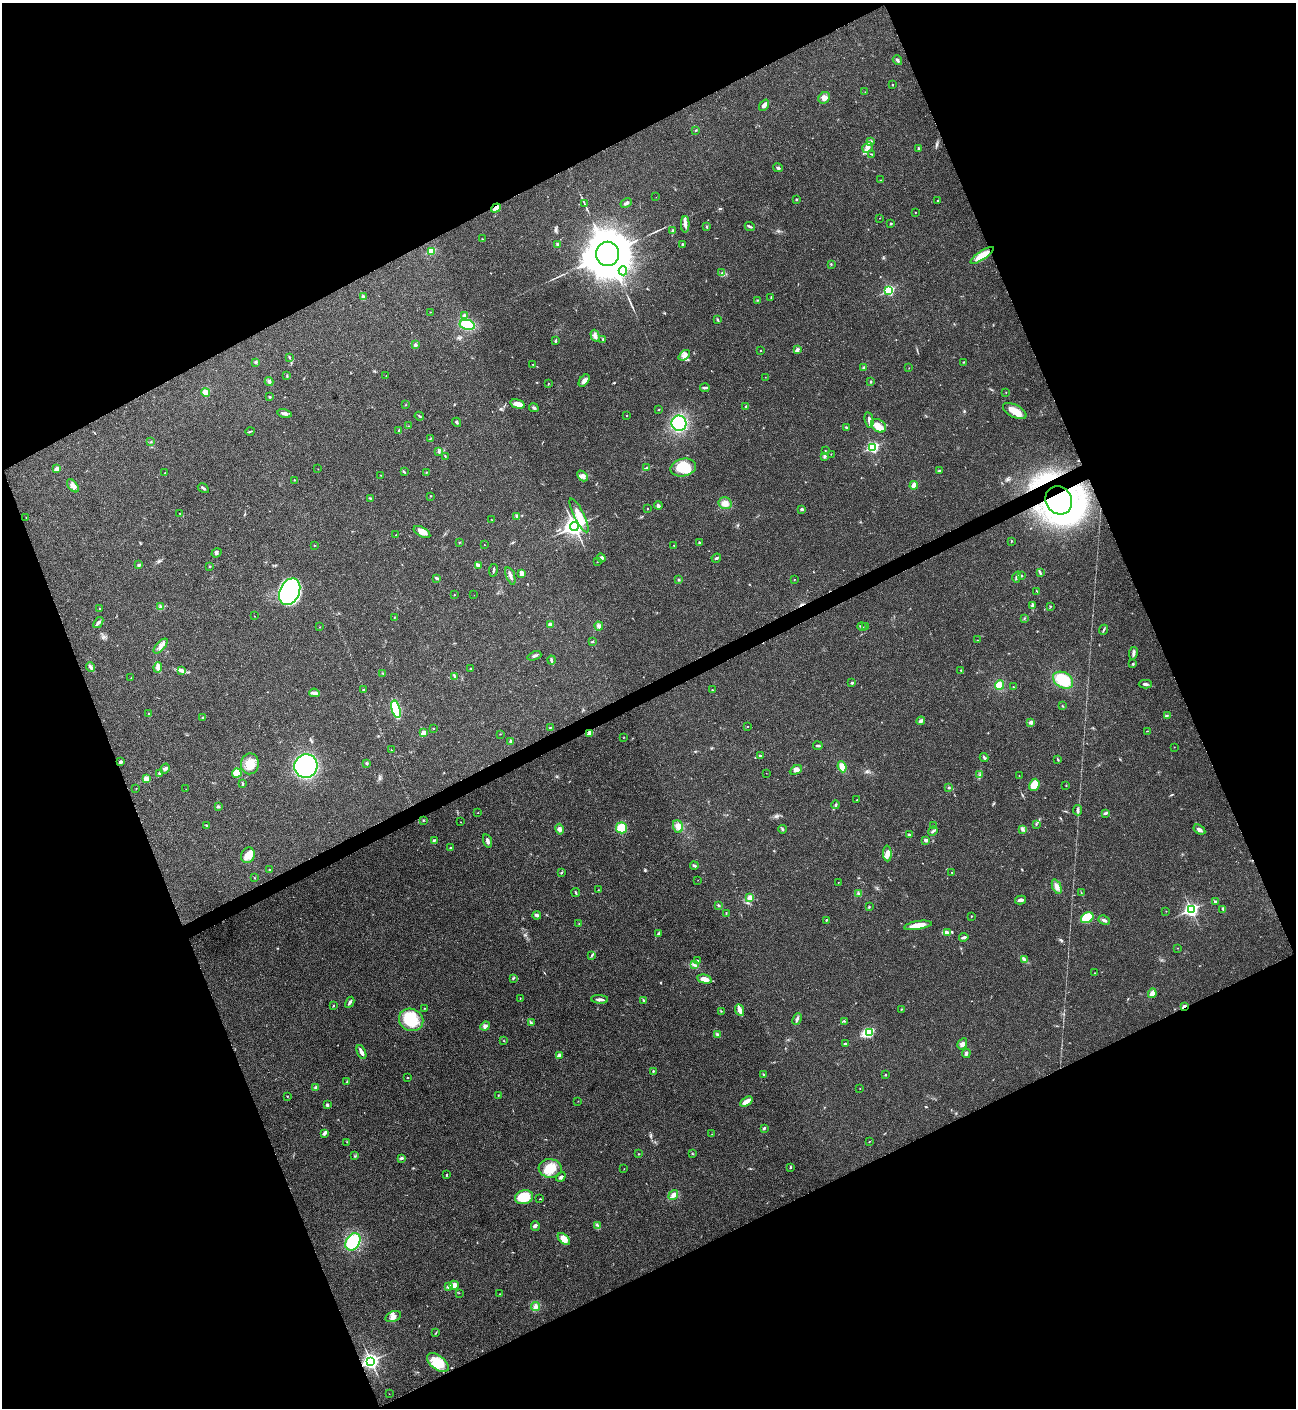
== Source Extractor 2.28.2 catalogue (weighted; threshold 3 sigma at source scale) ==
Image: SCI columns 288-5462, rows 2-5623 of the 5618 x 5629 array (HDU 1 of 3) = the unmasked area's bounding box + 8 px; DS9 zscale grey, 4 x 4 block average (1 PNG px = mean of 4 x 4 image px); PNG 1298 x 1410 px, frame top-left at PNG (2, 3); each listed source drawn as its Kron ellipse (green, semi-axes under 4 px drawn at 4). Shown black and unused: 44% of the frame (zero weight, under 3 of 4 exposures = <1% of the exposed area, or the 3 px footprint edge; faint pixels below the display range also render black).
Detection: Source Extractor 2.28.2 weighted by HDU 2 'WHT'. Background 0.021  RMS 0.0041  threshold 0.0186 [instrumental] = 3 sigma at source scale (4.5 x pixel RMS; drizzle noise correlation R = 1.50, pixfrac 1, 0.05/0.05 arcsec/px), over >= 5 px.
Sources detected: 369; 1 inside a brighter object's white glare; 2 cosmic-ray / hot-pixel residue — neither listed nor drawn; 4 coinciding with a brighter row at this scale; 7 inside a brighter listed object's ellipse — not listed separately; the other 355 listed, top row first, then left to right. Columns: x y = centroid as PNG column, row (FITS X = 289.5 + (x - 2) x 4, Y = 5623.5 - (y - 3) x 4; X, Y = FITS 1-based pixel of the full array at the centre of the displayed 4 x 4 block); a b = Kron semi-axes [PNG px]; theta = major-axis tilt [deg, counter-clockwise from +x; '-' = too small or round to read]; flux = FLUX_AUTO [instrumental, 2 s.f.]
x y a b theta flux
897 60 5 2 - 3.9
892 85 2 2 - 1.9
865 92 2 2 - 0.64
824 98 6 5 - 13
764 105 6 2 55 12
696 130 2 2 - 1.4
871 141 3 2 - 2.1
867 147 6 4 41 9.8
918 148 3 2 - 2.6
871 154 3 2 - 2
778 168 5 3 - 3.8
880 180 2 2 - 0.64
656 197 2 2 - 0.43
796 199 3 2 - 1.7
937 200 2 2 - 2
584 203 3 2 - 1
626 203 6 2 28 6.3
496 208 5 2 - 12
916 212 2 2 - 1.1
880 218 2 2 - 0.65
685 224 8 3 90 10
891 224 2 2 - 1.6
706 226 3 2 - 1.6
750 226 5 2 - 3.8
673 231 2 2 - 4.3
482 239 3 2 - 1.1
557 244 3 2 - 2.8
682 244 2 2 - 2
431 251 2 2 - 99
607 254 12 11 - 11000
982 255 13 4 34 35
831 264 3 2 - 1.6
623 271 4 3 - 6.3
722 273 2 2 - 1
889 291 3 2 - 250
363 297 3 3 - 4.5
771 298 2 2 - 1.6
757 300 2 2 - 0.83
430 312 2 2 - 0.85
464 316 3 3 - 8.3
717 320 3 2 - 1.8
467 325 8 5 -12 74
595 336 6 4 -74 7.6
603 339 2 2 - 1.9
556 341 4 2 - 2.7
415 345 3 3 - 4.2
760 350 2 2 - 0.94
797 350 4 3 - 6.9
684 355 6 3 39 8.5
289 357 3 2 - 2.3
255 362 3 2 - 4.8
964 362 2 2 - 1.5
533 364 2 2 - 1
864 367 3 2 - 3.4
909 368 2 2 - 0.58
287 376 3 2 - 2
386 376 2 2 - 0.6
765 377 2 2 - 0.61
584 380 7 4 52 9.3
269 381 4 3 - 5.6
871 382 3 2 - 2.5
548 384 3 2 - 1
705 388 4 2 - 3.1
206 392 4 4 - 18
1006 392 2 2 - 0.89
270 397 2 2 - 1.9
517 404 8 4 -14 22
406 405 2 2 - 0.92
746 406 4 2 - 2.2
534 408 5 2 - 3.7
659 410 3 2 - 1
1015 411 13 6 -28 30
285 413 7 4 -12 7.1
419 416 4 2 - 2.2
627 416 2 2 - 1
869 420 8 2 -79 9.4
457 422 5 2 - 3.3
679 423 8 7 - 150
408 426 2 2 - 0.56
879 426 8 6 -35 20
846 427 2 2 - 2.1
399 430 3 2 - 2.7
250 431 4 2 - 2.5
430 439 2 2 - 1
151 442 2 2 - 1.4
873 447 3 2 - 300
825 450 2 2 - 0.9
438 452 3 2 - 2.4
831 454 2 2 - 0.67
445 456 3 2 - 1.1
824 457 2 2 - 1.5
647 467 3 2 - 2.3
683 468 13 8 12 61
57 469 2 2 - 30
318 469 2 2 - 0.67
939 471 2 2 - 3.5
404 472 3 2 - 1.7
427 472 3 2 - 1.6
165 473 2 2 - 0.99
381 475 2 2 - 1
582 476 6 4 -46 8.8
294 480 2 2 - 1.7
914 485 4 3 - 10
73 486 7 4 -52 11
203 488 6 2 -31 4
431 496 2 2 - 1.2
370 498 3 2 - 1.6
1059 500 14 12 -56 1200
725 503 6 5 - 14
658 505 4 3 - 4.9
647 509 2 2 - 1.2
802 509 3 2 - 3.8
180 513 2 2 - 0.63
579 515 18 5 -64 30
517 516 2 2 - 1.1
26 517 2 2 - 0.54
492 520 2 2 - 0.73
574 526 4 3 - 1100
422 532 9 4 -30 20
396 535 3 2 - 1.3
1011 541 2 2 - 1.5
459 542 2 2 - 0.91
699 543 2 2 - 2.1
314 545 2 2 - 1.2
484 545 2 2 - 0.69
674 545 2 2 - 0.79
217 553 5 2 - 3.7
601 558 5 3 - 6.8
716 558 5 2 - 3
597 562 2 2 - 0.89
139 565 2 2 - 14
478 565 4 2 - 12
209 566 2 2 - 0.79
493 570 6 2 82 3.6
521 573 3 2 - 13
1040 573 3 2 - 1.2
510 576 9 2 -70 7.1
1021 576 2 2 - 1.8
1017 577 6 2 73 4.3
437 578 4 2 - 4.8
794 579 2 2 - 0.97
679 580 3 2 - 2.3
1037 591 3 2 - 1.4
290 592 14 9 64 220
454 595 2 2 - 1.7
474 595 2 2 - 0.38
1032 605 2 2 - 2.4
1051 606 2 2 - 0.89
160 607 3 2 - 2.6
100 609 2 2 - 1.5
254 616 2 2 - 0.8
394 617 2 2 - 0.97
1025 618 2 2 - 1.5
98 623 6 3 53 6.8
550 625 2 2 - 31
599 626 4 3 - 6.2
320 627 2 2 - 0.65
862 627 5 2 - 2.9
866 627 3 2 - 0.99
1103 630 5 2 - 3.2
977 640 2 2 - 0.7
592 641 2 2 - 1.4
161 646 9 3 48 10
1133 653 6 3 79 5.8
534 656 7 2 20 4.9
551 660 4 2 - 3.5
1133 664 3 2 - 2.7
91 667 5 3 - 5.4
158 667 5 4 - 10
471 669 2 2 - 0.79
961 670 2 2 - 1.2
182 671 3 2 - 3.1
383 673 4 2 - 1.7
455 676 3 2 - 2.5
131 678 2 2 - 0.58
1063 680 11 7 -30 88
852 683 2 2 - 7.9
1145 684 7 2 1 5.1
1000 685 5 4 - 25
1013 687 2 2 - 0.81
363 690 2 2 - 2.3
712 690 2 2 - 1.6
314 693 5 3 - 8.9
1062 706 2 2 - 1
396 709 9 4 -75 130
149 714 3 2 - 3.4
1167 715 2 2 - 1.5
203 718 3 2 - 3.7
921 721 4 3 - 4.6
1031 722 3 3 - 6.7
748 726 2 2 - 0.69
550 728 3 2 - 1.4
434 729 2 2 - 0.66
1147 731 2 2 - 0.93
423 733 2 2 - 41
590 733 2 2 - 39
500 734 2 2 - 1.2
624 737 2 2 - 0.67
511 741 3 2 - 2.7
818 746 4 2 - 3.3
1174 747 2 2 - 0.64
391 750 2 2 - 0.85
760 756 2 2 - 2.7
984 758 4 2 - 3.3
1058 760 3 2 - 1.8
120 762 2 2 - 14
366 763 3 2 - 3
250 764 10 9 - 41
306 766 12 11 - 420
842 767 5 4 - 15
165 769 5 3 - 5.7
796 770 6 4 27 8.6
159 773 3 2 - 2.7
237 773 4 4 - 27
766 773 2 2 - 0.67
980 775 2 2 - 1.8
1019 775 2 2 - 0.64
146 779 2 2 - 46
243 784 3 2 - 2
1034 785 6 5 - 30
1066 785 2 2 - 1.1
949 787 2 2 - 2.5
136 788 2 2 - 1.6
186 789 2 2 - 0.38
857 800 2 2 - 0.89
836 805 4 2 - 2.6
218 807 4 2 - 3.6
1078 810 5 2 - 5.5
478 813 2 2 - 1.1
1105 813 4 2 - 5.2
423 820 2 2 - 2
460 822 2 2 - 0.66
1036 824 2 2 - 1.3
207 825 4 2 - 1.7
678 826 6 5 - 12
933 826 2 2 - 0.91
621 828 5 5 - 46
559 829 5 4 - 8.3
782 829 4 2 - 3.6
1023 830 3 2 - 3.4
1199 830 6 3 -34 8
933 831 5 2 - 4.4
909 835 3 2 - 3.2
434 840 3 2 - 2.9
926 840 3 2 - 8.9
487 841 7 3 -71 6.7
451 848 2 2 - 6.9
887 853 8 4 -86 13
248 855 8 6 65 22
694 866 4 3 - 3.6
269 869 2 2 - 2.6
952 872 2 2 - 1.8
561 873 2 2 - 1.8
255 878 2 2 - 0.85
698 880 2 2 - 0.57
838 882 2 2 - 0.96
1057 887 8 4 -68 11
598 890 2 2 - 0.6
576 892 4 2 - 2.7
859 893 2 2 - 1.3
1081 893 2 2 - 0.79
750 897 4 4 - 9.5
1020 900 5 3 - 10
1215 901 2 2 - 3.4
719 905 3 2 - 2.1
869 907 2 2 - 1.8
1223 909 3 2 - 2.3
1191 910 3 2 - 590
1166 911 2 2 - 0.83
726 913 3 2 - 1.6
537 915 4 2 - 6.7
971 916 2 2 - 1.4
1087 918 7 5 31 59
826 920 2 2 - 3.5
1104 920 6 2 -28 6.4
579 924 2 2 - 1.1
918 925 14 4 9 29
947 932 3 2 - 3.4
659 933 3 2 - 3.2
964 937 4 2 - 5.6
1178 948 2 2 - 0.63
592 955 3 2 - 2.4
697 960 2 2 - 1.3
1025 960 4 3 - 4.7
694 965 3 2 - 3.1
1095 973 2 2 - 1
513 978 3 2 - 1.9
705 979 7 3 -12 21
1152 993 5 3 - 20
520 998 2 2 - 1.3
600 999 8 2 -4 7.8
644 1000 4 2 - 2.5
350 1002 6 2 62 5.9
333 1006 3 2 - 1.6
1184 1006 2 2 - 24
424 1008 2 2 - 1.4
901 1009 2 2 - 1.5
740 1010 6 2 -68 25
721 1011 3 2 - 1.5
797 1019 6 2 66 5.2
411 1020 12 11 - 83
844 1021 2 2 - 0.89
531 1023 4 2 - 3.6
485 1026 5 3 - 5.6
869 1032 4 2 - 150
717 1034 4 3 - 4
504 1041 2 2 - 0.69
845 1044 2 2 - 3.4
962 1044 6 4 58 8.2
361 1052 7 3 -66 10
966 1053 5 2 - 3.9
559 1055 4 3 - 6.4
653 1071 2 2 - 3.6
763 1075 3 2 - 2.4
886 1075 2 2 - 3
408 1078 2 2 - 1.4
347 1082 4 2 - 2.1
315 1087 2 2 - 3.6
860 1089 2 2 - 0.62
498 1095 2 2 - 1.1
287 1096 2 2 - 0.94
578 1101 2 2 - 0.61
746 1101 7 3 33 16
327 1105 3 2 - 4.4
764 1128 3 2 - 3.4
324 1133 4 2 - 8.8
712 1134 2 2 - 0.49
870 1141 2 2 - 0.7
347 1142 3 2 - 1.2
639 1154 2 2 - 1.3
692 1154 2 2 - 0.95
355 1156 2 2 - 1.1
401 1158 3 3 - 2.9
790 1167 3 2 - 2.2
550 1168 11 9 -5 45
624 1169 2 2 - 0.44
447 1175 3 2 - 1.6
561 1177 5 3 - 4.4
673 1195 5 3 - 8.9
524 1197 9 7 14 65
540 1199 2 2 - 1
597 1225 2 2 - 1.2
535 1226 5 3 - 5.2
564 1239 7 4 -44 22
353 1242 9 7 57 110
454 1285 5 4 - 11
449 1286 2 2 - 21
459 1293 2 2 - 1
500 1294 2 2 - 0.62
535 1307 4 4 - 7.9
393 1316 8 5 23 12
436 1332 2 2 - 1
371 1361 3 3 - 870
438 1362 12 7 -38 56
389 1394 2 2 - 0.66
Overlapping masked pixels (flux is a lower limit): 5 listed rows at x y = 496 208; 1059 500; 590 733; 1184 1006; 371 1361
Diffuse or blended objects may show on this block-average render without a row.